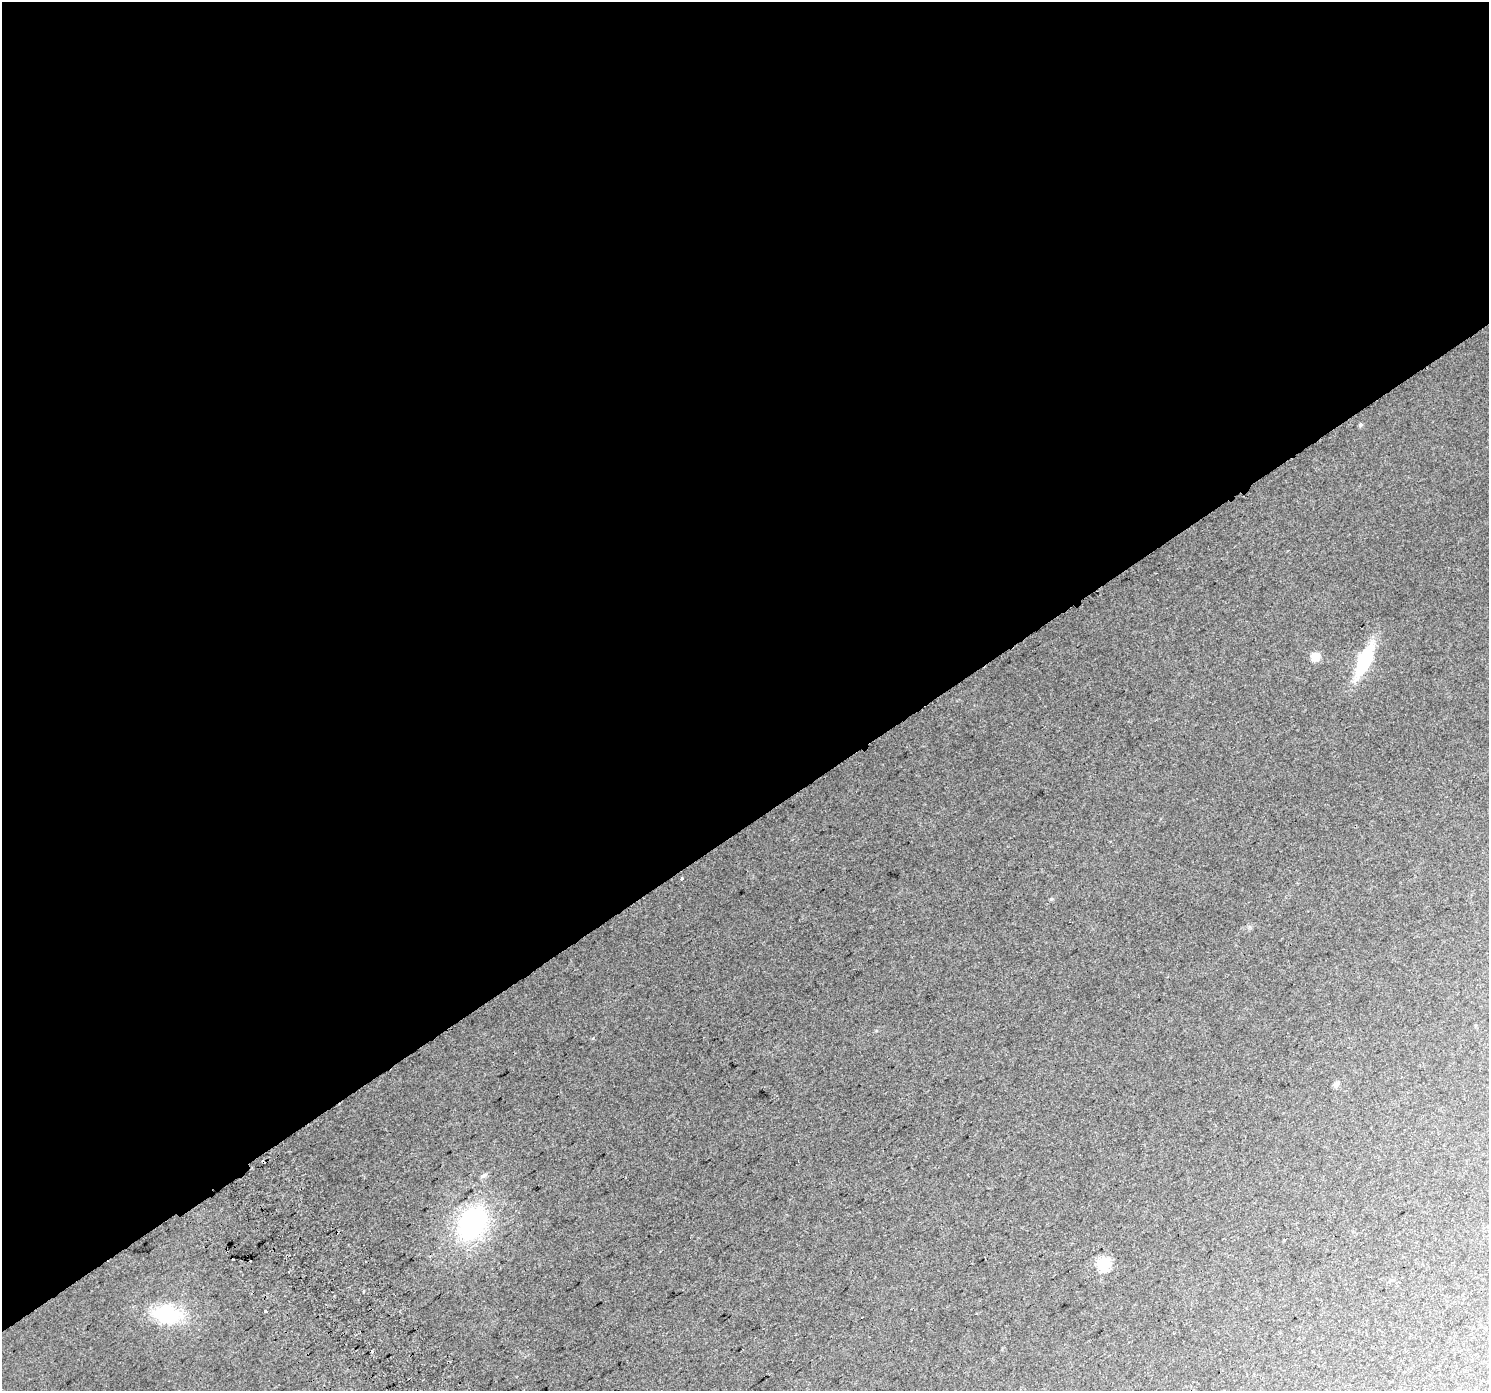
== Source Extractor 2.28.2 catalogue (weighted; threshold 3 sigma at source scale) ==
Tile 2 of 4 x 4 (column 2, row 1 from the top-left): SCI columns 1530-3016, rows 4386-5774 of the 6026 x 5933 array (HDU 1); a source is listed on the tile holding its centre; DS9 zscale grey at full resolution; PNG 1491 x 1393 px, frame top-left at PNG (2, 2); no overlay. Shown black and unused: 59% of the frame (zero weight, under 2 of 3 exposures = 2% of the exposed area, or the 3 px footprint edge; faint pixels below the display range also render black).
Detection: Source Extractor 2.28.2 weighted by HDU 2 'WHT'; one run over the whole footprint, this tile lists its part. Background 0.0454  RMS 0.012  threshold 0.0538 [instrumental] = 3 sigma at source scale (4.5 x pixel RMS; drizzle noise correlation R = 1.50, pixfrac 1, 0.0396/0.0396 arcsec/px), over >= 5 px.
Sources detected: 16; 3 cosmic-ray / hot-pixel residue — not listed; the other 13 listed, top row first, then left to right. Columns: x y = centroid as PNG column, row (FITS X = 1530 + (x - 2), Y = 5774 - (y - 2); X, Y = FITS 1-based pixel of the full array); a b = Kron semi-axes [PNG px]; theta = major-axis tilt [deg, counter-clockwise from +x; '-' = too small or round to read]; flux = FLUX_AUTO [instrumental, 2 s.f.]
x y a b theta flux
1361 425 5 5 - 2.1
1315 657 7 7 - 19
1364 661 29 11 65 83
681 879 3 3 - 15
1051 899 5 4 - 1.7
1336 1084 9 6 71 3.4
483 1176 8 5 32 3.7
472 1223 39 29 58 150
1285 1240 3 3 - 8.5
1103 1264 6 6 - 140
1391 1280 5 3 - 1.4
265 1311 3 3 - 7.3
167 1314 27 18 -7 77
Unlisted compact peaks at least as high as the median listed source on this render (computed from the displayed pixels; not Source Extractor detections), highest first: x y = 593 1038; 1249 927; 876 1031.